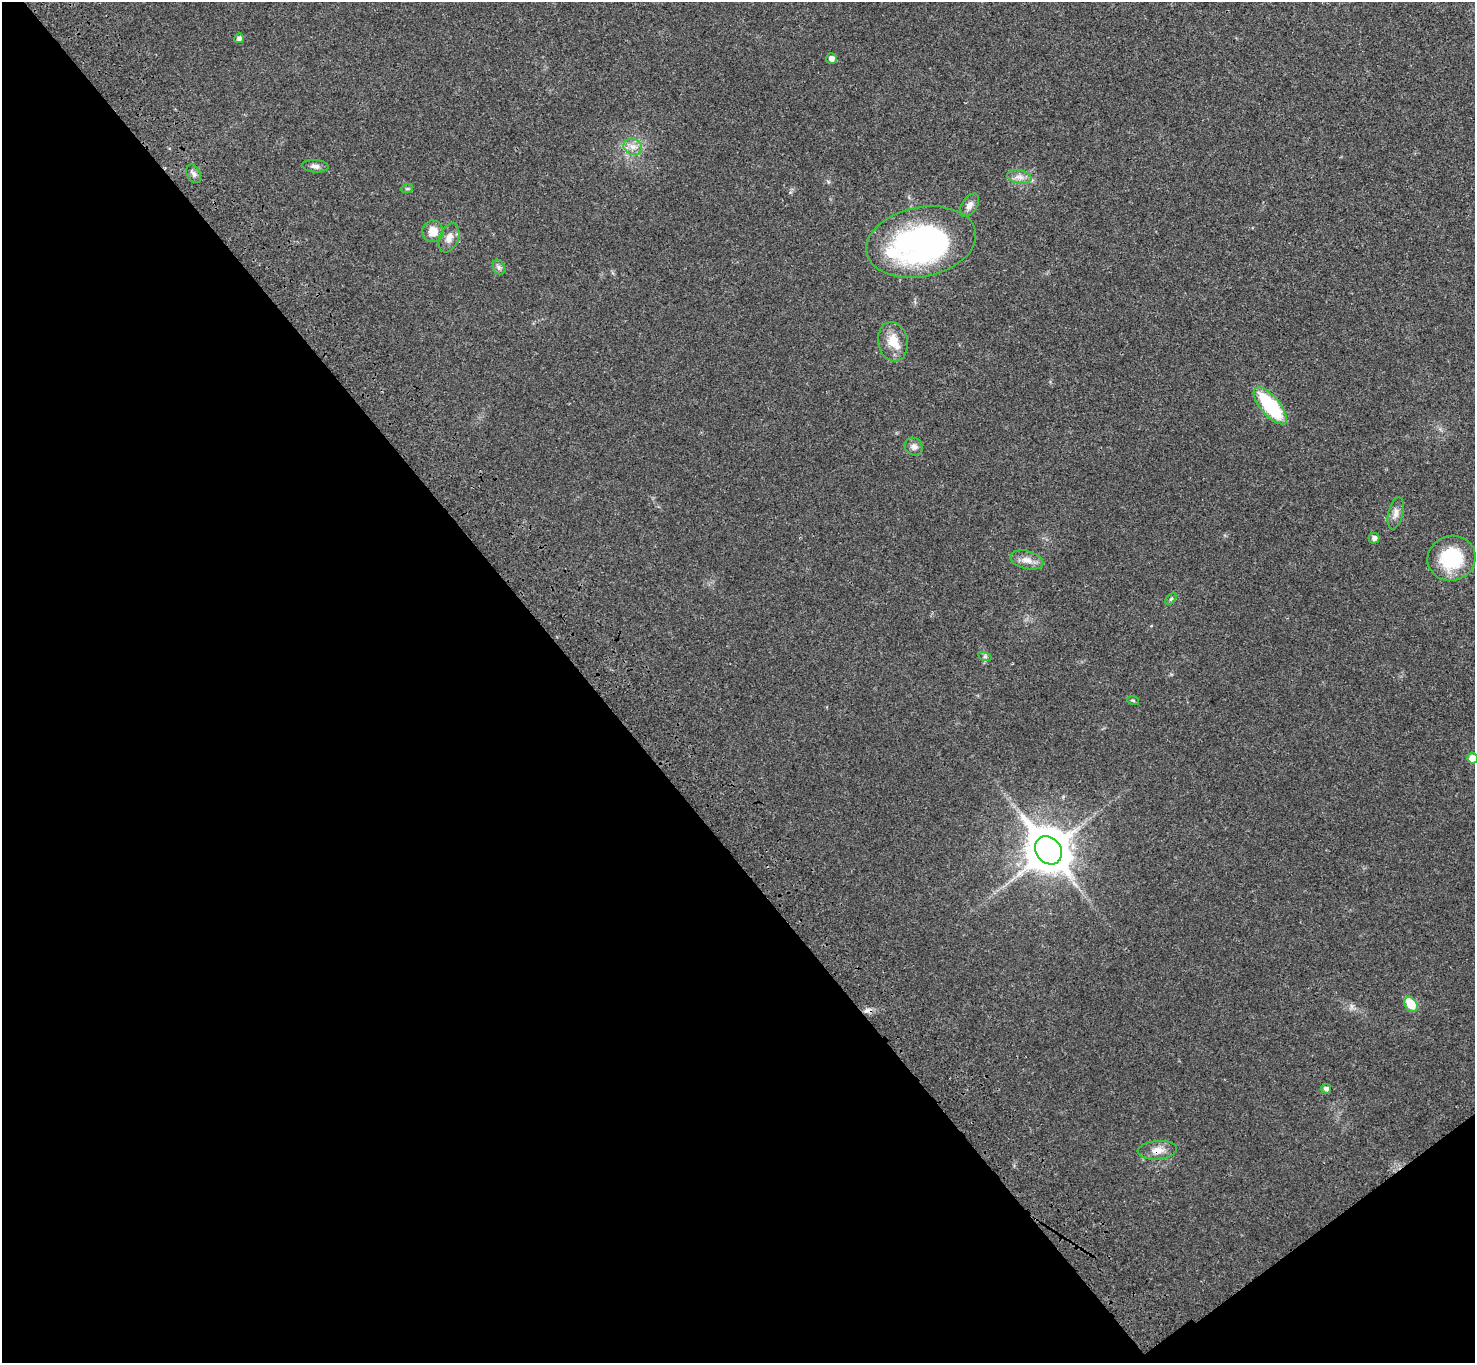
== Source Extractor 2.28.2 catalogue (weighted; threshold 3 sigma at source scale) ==
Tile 14 of 4 x 4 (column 2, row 4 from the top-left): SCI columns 1573-3045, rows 243-1603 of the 6094 x 6064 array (HDU 1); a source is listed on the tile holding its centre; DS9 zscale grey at full resolution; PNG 1477 x 1365 px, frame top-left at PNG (2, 2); each listed source drawn as its Kron ellipse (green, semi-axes under 4 px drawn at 4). Shown black and unused: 42% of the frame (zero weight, under 3 of 4 exposures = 6% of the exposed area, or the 3 px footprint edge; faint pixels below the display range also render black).
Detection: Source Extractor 2.28.2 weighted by HDU 2 'WHT'; one run over the whole footprint, this tile lists its part. Background 0.0342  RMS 0.0039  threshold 0.0175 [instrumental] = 3 sigma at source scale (4.5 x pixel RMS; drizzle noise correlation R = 1.50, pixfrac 1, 0.05/0.05 arcsec/px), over >= 5 px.
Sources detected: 29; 1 cosmic-ray / hot-pixel residue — neither listed nor drawn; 1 inside a brighter listed object's ellipse — not listed separately; the other 27 listed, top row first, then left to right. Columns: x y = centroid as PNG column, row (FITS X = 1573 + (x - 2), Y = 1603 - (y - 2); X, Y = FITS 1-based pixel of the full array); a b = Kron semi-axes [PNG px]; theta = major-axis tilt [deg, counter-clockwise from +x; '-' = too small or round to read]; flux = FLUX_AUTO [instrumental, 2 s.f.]
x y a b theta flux
239 38 5 4 - 1.2
831 59 5 5 - 1.9
633 147 10 8 -24 2.5
315 166 13 6 -4 1.6
194 174 10 6 -62 1.4
1019 177 12 6 -11 2.2
407 189 6 4 18 0.54
969 205 13 7 56 2.3
433 231 11 10 - 5
449 238 15 9 68 3
921 242 55 35 11 110
499 267 8 6 -68 1
893 342 20 15 -80 6.5
1270 406 23 9 -49 27
914 447 9 8 - 1.8
1396 513 16 7 77 2.4
1374 538 5 5 - 1.4
1452 558 24 22 20 22
1027 560 17 9 -14 3.2
1171 599 7 4 45 0.61
985 657 7 4 -19 0.71
1133 700 6 3 -19 0.44
1473 758 5 5 - 4.7
1048 850 15 12 -52 1300
1411 1004 8 6 -56 11
1326 1089 5 5 - 1.3
1157 1150 19 9 5 3.7
Overlapping masked pixels (flux is a lower limit): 1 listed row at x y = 1157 1150
Isophote crosses this tile's border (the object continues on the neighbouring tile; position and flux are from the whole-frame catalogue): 1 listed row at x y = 1473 758